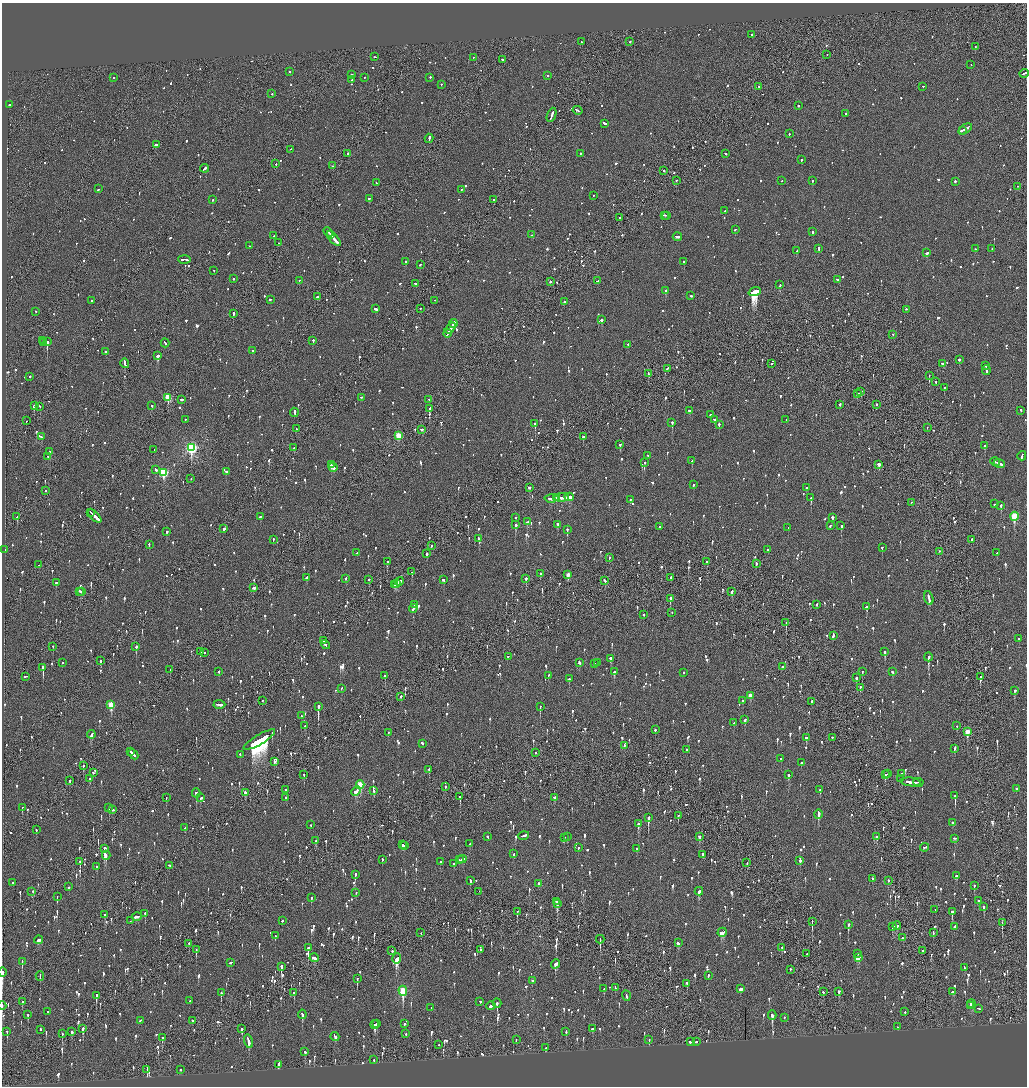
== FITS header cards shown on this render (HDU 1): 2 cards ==
NAXIS1  =                 2050
NAXIS2  =                 2168

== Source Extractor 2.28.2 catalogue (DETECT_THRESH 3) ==
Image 2050 x 2168 px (HDU 1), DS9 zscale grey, zoomed out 1/2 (1 PNG px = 2 x 2 image px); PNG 1029 x 1088 px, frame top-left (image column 2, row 2168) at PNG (2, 3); each listed source drawn as its Kron ellipse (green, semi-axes under 4 px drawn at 4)
Background -0.0942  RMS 0.075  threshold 0.226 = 3 sigma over >= 5 px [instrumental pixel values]
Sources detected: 1909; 61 cannot appear on this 1/2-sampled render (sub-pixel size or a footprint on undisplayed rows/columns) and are neither listed nor drawn; of the other 1848, the 500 brightest by FLUX_AUTO listed and drawn (1348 fainter detections omitted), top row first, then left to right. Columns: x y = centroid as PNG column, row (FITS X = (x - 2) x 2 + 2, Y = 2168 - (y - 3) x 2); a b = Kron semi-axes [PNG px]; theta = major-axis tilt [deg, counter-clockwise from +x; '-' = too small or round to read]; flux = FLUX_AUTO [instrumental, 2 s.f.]
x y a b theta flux
752 35 2 2 - 120
581 42 2 2 - 120
630 42 2 2 - 110
975 47 2 2 - 180
827 55 2 1 - 120
375 57 3 1 - 130
473 58 2 2 - 82
502 60 2 2 - 94
971 65 2 1 - 100
290 72 3 2 - 81
1024 74 5 2 - 190
352 75 2 2 - 160
547 76 2 2 - 140
113 78 2 2 - 98
364 78 2 2 - 120
430 78 2 2 - 87
352 80 2 2 - 150
441 85 2 2 - 110
759 87 2 2 - 88
923 87 2 1 - 81
272 94 2 2 - 150
9 105 2 2 - 220
798 106 2 2 - 440
578 111 5 1 - 250
845 114 3 2 - 99
552 115 7 2 68 340
604 124 3 2 - 92
965 129 7 2 34 370
962 131 4 2 - 220
789 134 2 2 - 88
429 139 4 2 - 630
156 145 4 2 - 350
291 150 2 1 - 84
348 154 2 2 - 210
580 154 2 2 - 130
726 154 3 2 - 99
801 160 2 2 - 90
276 164 2 1 - 220
332 166 2 1 - 92
205 169 4 2 - 260
664 171 2 2 - 250
676 181 2 2 - 180
782 181 2 2 - 79
812 181 2 2 - 150
955 182 2 2 - 180
376 183 2 2 - 80
1017 187 2 2 - 130
99 189 3 2 - 130
461 190 2 2 - 94
593 196 2 2 - 95
369 199 2 2 - 120
213 200 2 2 - 350
493 200 2 2 - 230
725 211 2 2 - 140
665 216 3 1 - 120
667 216 3 2 - 150
619 218 2 2 - 140
735 230 2 2 - 92
328 232 5 2 - 230
813 232 2 2 - 130
330 235 4 2 - 180
531 235 2 2 - 98
274 236 2 2 - 120
677 237 5 2 - 270
334 239 9 2 -48 460
278 243 2 2 - 120
249 246 2 2 - 130
819 249 3 2 - 230
975 249 2 2 - 110
992 249 2 2 - 87
797 251 3 2 - 190
927 253 2 2 - 280
184 260 6 2 -4 240
405 262 3 2 - 120
684 262 2 2 - 130
420 265 2 2 - 140
214 271 2 2 - 78
234 279 2 2 - 230
837 280 3 2 - 85
299 281 2 1 - 180
597 281 3 2 - 110
550 282 2 2 - 310
416 284 3 2 - 160
780 285 3 2 - 150
665 291 2 2 - 350
755 292 6 3 18 23000
691 296 2 2 - 240
318 297 4 2 - 210
270 300 3 2 - 82
92 301 2 2 - 210
434 301 2 1 - 100
564 302 2 2 - 130
376 309 3 2 - 120
420 309 2 2 - 79
906 310 2 2 - 130
36 312 2 1 - 130
233 314 2 2 - 320
601 320 2 2 - 440
453 324 4 2 - 320
451 328 6 2 59 420
447 334 4 2 - 250
893 335 2 2 - 91
43 341 2 1 - 410
313 341 2 2 - 210
47 342 2 2 - 2600
44 343 2 1 - 280
165 343 4 2 - 150
628 345 2 2 - 85
253 351 2 2 - 86
106 352 2 2 - 97
158 356 3 2 - 1100
959 360 2 2 - 220
125 364 5 2 - 210
772 364 2 2 - 150
943 364 3 2 - 110
985 366 2 2 - 340
667 369 3 2 - 180
986 371 5 2 - 190
648 374 3 2 - 540
929 376 2 1 - 95
30 377 2 2 - 140
936 382 2 2 - 160
944 388 2 2 - 79
861 392 3 2 - 150
858 394 3 2 - 130
168 398 3 3 - 580
361 398 2 2 - 83
181 400 3 2 - 120
429 400 2 2 - 300
840 405 3 2 - 110
876 405 2 2 - 80
34 406 2 2 - 420
151 406 2 2 - 93
40 407 2 2 - 97
430 409 2 2 - 270
689 411 2 2 - 160
1021 411 3 2 - 94
294 413 4 2 - 150
710 415 2 2 - 200
185 420 2 2 - 88
715 420 3 2 - 160
786 420 2 1 - 79
26 421 2 1 - 93
672 423 2 2 - 340
535 424 2 2 - 1300
719 425 2 2 - 180
927 428 2 1 - 100
296 429 3 2 - 81
422 430 3 2 - 140
398 436 3 3 - 460
41 437 3 2 - 260
583 437 2 2 - 130
620 445 2 2 - 310
984 446 2 2 - 350
191 448 4 3 - 2900
294 448 4 2 - 110
154 450 2 1 - 89
50 452 2 2 - 260
648 456 2 2 - 77
1022 456 4 2 - 120
48 457 2 2 - 80
692 461 2 2 - 150
995 462 5 2 - 210
645 463 2 2 - 89
999 464 5 2 - 250
331 465 2 2 - 120
879 465 3 2 - 230
333 468 5 2 - 240
156 470 3 2 - 170
226 472 2 2 - 95
163 473 3 3 - 1200
191 479 2 1 - 150
693 485 2 2 - 88
529 488 3 2 - 120
807 488 3 2 - 88
45 491 2 1 - 160
569 497 5 2 - 260
557 498 4 2 - 140
562 498 7 2 3 440
811 498 2 2 - 210
552 499 7 2 5 270
630 500 2 1 - 170
911 503 2 1 - 170
994 504 2 2 - 100
1001 506 3 2 - 250
91 513 4 1 - 390
95 516 8 2 -45 1000
17 517 2 2 - 200
260 517 2 2 - 95
1014 517 4 3 - 940
515 518 2 2 - 110
833 518 2 2 - 240
528 522 4 2 - 220
515 525 3 2 - 590
558 525 3 2 - 130
830 526 3 2 - 80
841 526 2 2 - 470
660 527 2 2 - 180
788 528 2 2 - 120
224 529 2 2 - 4500
567 530 3 2 - 350
167 532 2 2 - 180
479 539 3 2 - 230
273 540 2 2 - 100
971 540 2 2 - 86
149 545 3 2 - 88
431 546 2 1 - 79
882 548 2 2 - 100
5 550 2 2 - 150
768 550 2 2 - 180
939 552 2 1 - 91
356 553 4 2 - 190
997 553 2 2 - 77
427 554 3 2 - 190
609 558 2 2 - 77
387 562 2 2 - 99
707 562 2 2 - 79
756 564 3 2 - 89
39 565 2 2 - 82
412 572 2 2 - 270
540 574 2 2 - 200
568 575 3 3 - 180
307 578 3 2 - 97
671 578 2 2 - 3000
346 579 2 2 - 130
526 579 2 2 - 230
369 580 2 2 - 200
443 580 3 2 - 79
605 581 3 2 - 110
399 582 5 2 - 200
56 583 3 2 - 100
396 584 2 1 - 88
394 585 3 2 - 130
253 588 3 2 - 810
80 592 3 2 - 98
82 592 2 1 - 82
732 592 4 2 - 200
929 598 7 2 -74 280
670 599 3 2 - 490
415 605 2 2 - 79
817 605 3 2 - 110
866 607 2 2 - 300
413 609 4 2 - 140
672 613 2 1 - 95
643 615 2 2 - 360
786 623 2 1 - 130
833 636 4 2 - 440
1019 639 2 2 - 370
323 641 2 2 - 130
326 645 5 2 - 200
53 647 2 2 - 92
136 647 3 2 - 280
201 652 4 2 - 170
885 652 3 2 - 500
205 653 2 2 - 160
508 657 2 1 - 83
928 657 4 2 - 810
611 659 2 2 - 630
101 661 3 1 - 220
63 663 2 2 - 87
579 663 2 2 - 110
598 663 2 2 - 140
595 664 2 2 - 91
783 667 2 2 - 120
43 668 3 2 - 960
170 670 2 1 - 78
219 672 2 2 - 110
614 672 3 2 - 160
862 672 2 2 - 190
892 672 3 2 - 92
684 673 2 2 - 110
385 676 2 2 - 170
548 676 2 2 - 83
26 677 4 2 - 170
980 677 2 2 - 180
856 678 3 2 - 270
569 679 2 2 - 150
860 688 4 2 - 130
341 689 3 2 - 120
1015 691 3 2 - 100
750 696 3 2 - 170
401 697 2 2 - 370
262 701 2 1 - 82
743 701 2 2 - 99
811 702 2 2 - 140
111 705 4 3 - 550
219 705 6 2 -3 240
318 707 4 2 - 1400
540 707 2 2 - 240
301 716 2 2 - 190
745 720 3 2 - 110
734 723 3 2 - 87
305 726 2 1 - 100
957 726 2 2 - 100
655 730 2 2 - 140
967 732 4 3 - 340
388 733 2 1 - 160
91 735 4 2 - 140
806 738 3 2 - 250
832 738 2 2 - 84
259 740 18 5 31 21000
423 744 2 2 - 340
624 746 2 2 - 110
955 749 3 2 - 120
686 750 2 2 - 85
130 752 2 2 - 100
535 753 2 2 - 79
133 755 5 2 - 250
240 755 2 2 - 83
780 759 2 2 - 130
274 762 3 2 - 100
801 763 2 2 - 87
83 766 3 2 - 170
429 770 3 2 - 160
93 773 2 2 - 96
888 774 2 2 - 120
902 774 2 2 - 230
304 775 2 2 - 140
788 775 2 2 - 400
885 775 3 2 - 130
89 779 2 2 - 140
900 779 3 2 - 150
70 781 2 2 - 210
911 782 10 2 -6 430
918 783 5 1 - 170
360 785 4 3 - 740
445 787 2 2 - 84
1016 789 2 2 - 110
286 790 2 2 - 190
820 790 2 2 - 140
356 791 5 3 - 270
374 791 3 2 - 180
196 793 4 2 - 300
245 793 3 2 - 83
955 796 4 2 - 410
460 797 2 1 - 360
166 798 2 2 - 290
201 798 3 2 - 90
286 798 2 2 - 310
554 798 2 2 - 250
22 808 2 1 - 79
109 808 2 2 - 77
112 810 3 2 - 170
818 815 5 2 - 400
678 816 2 2 - 120
648 818 3 2 - 880
952 823 2 2 - 340
638 824 3 2 - 220
311 825 2 2 - 140
185 828 3 2 - 94
36 830 2 2 - 78
523 836 6 2 14 270
487 837 2 2 - 100
567 837 2 2 - 81
700 837 3 3 - 100
877 837 3 2 - 100
564 838 2 2 - 100
955 839 3 2 - 85
315 841 3 2 - 87
470 844 2 2 - 100
402 845 2 2 - 85
404 846 3 2 - 130
578 848 2 2 - 82
924 848 4 2 - 94
104 849 3 2 - 1100
636 849 2 2 - 100
514 854 3 2 - 150
703 854 2 2 - 86
106 856 4 3 - 180
382 860 2 2 - 110
459 860 4 1 - 140
462 860 5 2 - 190
800 861 3 2 - 96
80 862 2 1 - 180
440 862 2 2 - 81
747 863 2 1 - 120
454 864 3 2 - 90
170 866 4 2 - 120
97 867 3 2 - 86
355 875 3 2 - 130
956 876 3 2 - 100
872 879 2 2 - 100
470 881 3 2 - 120
888 881 2 2 - 240
13 883 2 2 - 420
539 884 2 2 - 450
974 886 3 2 - 220
69 887 2 2 - 220
32 892 3 2 - 300
479 892 2 1 - 91
699 892 4 3 - 280
356 893 2 2 - 84
57 897 2 2 - 150
311 898 3 2 - 110
978 901 2 2 - 360
556 902 4 2 - 120
557 904 4 2 - 200
984 907 3 2 - 110
935 910 2 2 - 80
517 912 2 2 - 120
952 912 4 2 - 240
145 914 3 2 - 110
105 915 4 1 - 200
137 917 5 2 - 140
130 921 2 2 - 110
282 921 2 2 - 240
812 922 3 1 - 190
1002 923 3 1 - 270
848 925 3 2 - 450
897 926 4 3 - 110
893 927 3 3 - 100
955 927 3 2 - 400
421 933 3 1 - 270
722 933 4 2 - 520
933 933 3 2 - 79
275 936 3 2 - 84
903 938 3 2 - 91
39 940 4 3 - 120
600 940 4 1 - 220
678 943 3 2 - 130
189 944 2 2 - 86
308 948 2 2 - 400
782 948 2 2 - 250
196 950 3 1 - 210
481 950 3 2 - 130
392 951 2 1 - 440
922 951 2 2 - 260
807 954 2 1 - 160
857 954 2 2 - 180
314 958 4 3 - 240
858 958 4 2 - 690
397 959 5 3 - 900
22 962 3 2 - 180
231 963 3 2 - 130
556 964 5 3 - 280
281 967 3 2 - 390
964 968 4 2 - 120
790 970 2 2 - 280
2 973 5 2 - 500
708 976 3 2 - 100
40 977 4 1 - 170
357 979 3 2 - 140
532 981 2 1 - 310
687 984 3 2 - 210
615 988 3 2 - 120
604 989 2 2 - 120
741 989 4 2 - 210
403 991 5 3 - 1100
823 992 2 2 - 190
839 992 4 2 - 77
953 992 4 2 - 180
221 993 2 2 - 330
294 993 3 2 - 97
96 996 3 2 - 450
626 996 5 2 - 210
190 1001 2 2 - 110
22 1002 3 1 - 120
480 1002 2 2 - 93
497 1004 4 2 - 200
971 1004 4 2 - 160
2 1006 4 1 - 82
491 1006 5 2 - 360
971 1006 2 2 - 370
431 1008 2 2 - 100
978 1009 3 2 - 130
48 1012 2 2 - 93
905 1012 2 2 - 100
28 1015 3 2 - 150
302 1015 5 2 - 220
772 1016 5 2 - 460
784 1018 2 2 - 83
140 1021 3 2 - 110
193 1021 2 1 - 240
377 1024 2 2 - 85
404 1024 2 2 - 79
375 1025 4 3 - 220
898 1027 2 2 - 80
83 1029 4 2 - 290
242 1029 3 2 - 230
592 1029 3 2 - 87
40 1030 2 2 - 240
7 1032 3 2 - 270
72 1032 3 2 - 170
566 1032 3 2 - 110
62 1034 2 2 - 180
406 1034 2 2 - 150
335 1037 4 2 - 190
162 1038 4 2 - 84
516 1040 2 1 - 86
649 1040 3 2 - 96
248 1042 7 2 -77 500
690 1042 2 2 - 1100
696 1042 2 2 - 160
439 1045 2 2 - 88
546 1048 2 2 - 130
305 1052 2 2 - 160
374 1060 2 1 - 110
278 1065 3 2 - 770
147 1070 3 1 - 190
180 1070 2 2 - 100
At the frame edge (FLAGS 8, measured only in part): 3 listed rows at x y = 1024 74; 2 973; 2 1006
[1348 fainter detections neither listed nor drawn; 61 sub-pixel or undisplayed-footprint detections neither listed nor drawn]